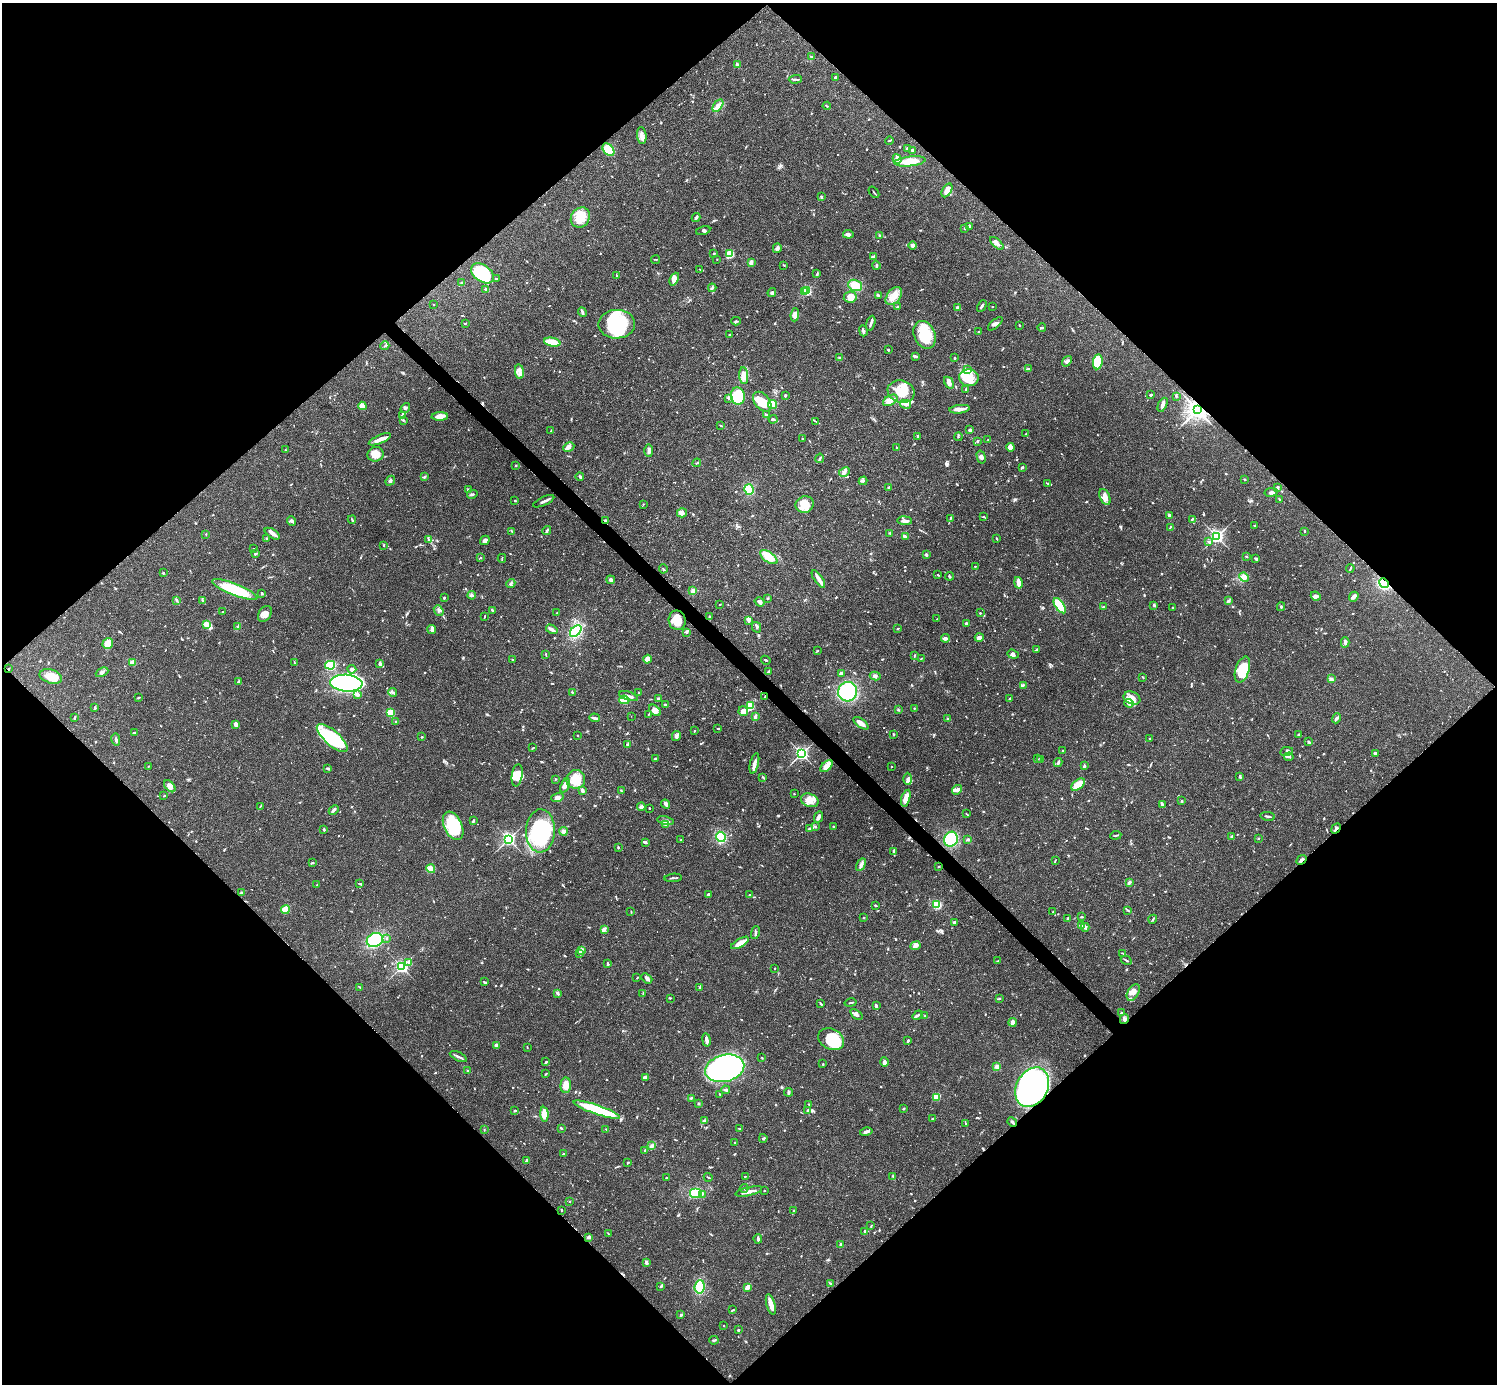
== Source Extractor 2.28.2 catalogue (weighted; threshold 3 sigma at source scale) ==
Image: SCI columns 1-5978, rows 158-5682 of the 5982 x 5981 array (HDU 1 of 3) = the unmasked area's bounding box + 8 px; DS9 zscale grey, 4 x 4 block average (1 PNG px = mean of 4 x 4 image px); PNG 1499 x 1386 px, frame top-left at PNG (2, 3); each listed source drawn as its Kron ellipse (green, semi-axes under 4 px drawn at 4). Shown black and unused: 51% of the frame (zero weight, under 3 of 4 exposures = <1% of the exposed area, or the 3 px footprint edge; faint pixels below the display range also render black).
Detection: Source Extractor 2.28.2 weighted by HDU 2 'WHT'. Background 0.041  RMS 0.0027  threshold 0.012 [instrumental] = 3 sigma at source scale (4.5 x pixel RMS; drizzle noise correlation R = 1.50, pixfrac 1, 0.05/0.05 arcsec/px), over >= 5 px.
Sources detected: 1088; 1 too faint to see at this stretch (4 x 4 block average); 10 inside a brighter object's white glare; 7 cosmic-ray / hot-pixel residue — neither listed nor drawn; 26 coinciding with a brighter row at this scale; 77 inside a brighter listed object's ellipse — not listed separately; of the other 967, all 500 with FLUX_AUTO >= 1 (the completeness limit of this list) listed and drawn (467 fainter detections not listed), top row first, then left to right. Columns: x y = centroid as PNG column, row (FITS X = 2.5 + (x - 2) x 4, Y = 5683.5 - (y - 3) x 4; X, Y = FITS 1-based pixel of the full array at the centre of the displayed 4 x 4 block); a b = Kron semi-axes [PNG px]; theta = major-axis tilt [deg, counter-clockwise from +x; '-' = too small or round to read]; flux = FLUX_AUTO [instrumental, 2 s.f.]
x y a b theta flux
811 57 2 2 - 1.4
737 64 3 2 - 2.4
835 78 3 2 - 3.8
795 79 7 2 3 2.6
718 106 7 4 56 9.1
827 106 4 2 - 1.5
642 135 8 4 -83 7.9
889 141 4 2 - 1.1
907 148 2 2 - 5.5
608 150 7 5 -49 43
912 150 2 2 - 1.6
897 159 5 3 - 7.7
910 161 16 5 6 29
947 190 7 4 58 10
874 192 6 2 -51 1.6
821 197 4 2 - 1.6
580 217 11 9 51 26
696 218 5 2 - 3.2
970 226 3 2 - 2.8
965 229 2 2 - 1.1
703 231 7 2 13 2.2
848 234 5 3 - 4.4
879 235 3 2 - 2
997 243 8 3 -42 5.7
912 245 4 3 - 6.5
777 248 5 4 - 4.1
714 253 2 2 - 4.8
729 254 2 2 - 61
874 257 3 2 - 3.8
656 259 4 2 - 1.2
717 259 2 2 - 1
751 263 3 3 - 5
784 265 3 2 - 1
876 265 4 2 - 2.1
700 269 4 2 - 1.1
482 273 12 8 -36 93
817 274 3 2 - 1.5
617 275 4 2 - 1.7
496 278 3 2 - 1.5
674 279 7 4 66 7.1
462 283 3 2 - 2
855 285 7 5 -21 24
712 288 4 3 - 3.1
486 289 2 2 - 12
807 290 2 2 - 150
804 292 2 2 - 14
772 293 4 3 - 2.7
878 295 4 2 - 2
894 296 10 6 51 15
850 297 6 5 - 18
434 305 2 2 - 1.3
982 306 6 2 61 5
898 307 4 2 - 3.4
957 307 2 2 - 14
992 307 2 2 - 1.3
582 312 5 2 - 3.8
795 315 7 3 82 11
736 321 4 2 - 2.3
465 323 2 2 - 1.1
871 323 8 2 75 4.3
617 324 18 14 1 110
995 324 9 3 40 5.2
1019 325 2 2 - 1.9
1042 328 4 2 - 2.4
863 331 5 2 - 5
979 332 2 2 - 2.1
729 334 3 2 - 1.2
925 335 14 10 -66 49
552 342 8 2 -9 55
385 346 4 2 - 2
888 350 2 2 - 2
915 356 4 2 - 4.4
840 358 4 2 - 1.9
955 358 3 2 - 1.1
1067 361 6 3 53 4
1098 362 7 5 83 54
967 369 2 2 - 1.3
1028 369 4 2 - 2.4
519 372 7 4 -83 7.4
744 376 8 4 -85 14
969 378 10 8 -4 22
949 383 6 4 -57 5.7
966 389 3 3 - 1.9
901 392 14 11 -19 46
785 395 3 2 - 2.1
1151 395 3 2 - 2.4
738 396 9 7 -83 65
1176 396 2 2 - 1.5
729 398 3 2 - 1.2
890 400 8 4 31 12
762 402 11 7 -49 35
906 404 5 3 - 4
772 405 4 4 - 22
1163 405 7 3 65 5.8
362 406 4 4 - 5.5
405 408 5 3 - 3.7
959 409 10 2 6 15
1197 410 4 4 - 960
766 415 3 2 - 2.3
403 416 3 2 - 1.2
440 416 8 3 2 13
773 419 4 2 - 4.1
403 420 2 2 - 2.3
815 421 3 2 - 1.3
721 425 3 2 - 1.1
970 430 3 2 - 4.2
551 431 3 2 - 1.2
1025 434 2 2 - 1.1
918 437 3 2 - 2.9
958 437 4 2 - 1.4
380 439 12 3 22 9.9
802 439 4 2 - 2.3
988 440 2 2 - 1.1
977 441 3 2 - 1.6
569 447 5 4 - 6.6
1010 447 4 4 - 7.9
897 448 3 2 - 1.6
285 450 2 2 - 1
649 451 6 3 -88 5.6
375 454 8 7 - 15
981 457 7 4 -75 4.9
820 458 5 2 - 2.5
697 463 4 2 - 1.4
515 466 2 2 - 1.6
1022 467 4 2 - 1.7
844 472 6 4 27 5
424 477 4 2 - 2.8
580 477 4 2 - 2
1244 479 3 2 - 1.4
390 481 5 2 - 3.1
863 481 4 2 - 2.2
1048 483 4 2 - 1.2
889 487 3 2 - 1
1277 488 3 2 - 3.9
749 489 5 4 - 31
468 490 3 2 - 1.9
1271 492 6 3 9 4
472 494 5 3 - 2.8
1105 497 8 5 -66 11
1279 499 3 2 - 1
515 501 2 2 - 1.9
544 501 11 2 25 5.7
643 504 2 2 - 1.1
805 504 9 8 - 23
682 513 5 4 - 7.3
1169 515 2 2 - 2.9
983 517 3 2 - 1.6
950 519 3 2 - 1.2
1192 519 3 2 - 1.6
352 520 4 2 - 1.8
605 520 2 2 - 2.8
292 521 5 2 - 3.6
905 521 7 3 -5 5.8
1255 525 3 2 - 1.8
1170 527 4 2 - 1.6
512 531 3 2 - 1.4
547 531 4 3 - 3.2
1305 531 3 2 - 1.7
890 533 4 2 - 2.2
206 534 2 2 - 1.4
272 534 9 4 -32 6.4
905 536 4 2 - 7
1217 536 3 3 - 360
996 538 3 2 - 1.4
266 539 3 2 - 1.1
429 539 3 3 - 2.3
485 540 5 3 - 7.6
1209 542 3 3 - 3.8
384 545 2 2 - 1.5
253 549 2 2 - 1.1
255 553 4 2 - 1.2
926 555 3 2 - 2.8
769 557 10 5 -35 26
1246 557 3 2 - 1.3
481 558 2 2 - 2
502 558 4 2 - 1.2
1256 559 3 2 - 1.8
975 566 2 2 - 1.1
1350 568 4 2 - 1.7
663 569 4 2 - 1.6
163 573 2 2 - 4.5
938 575 3 2 - 1.3
950 576 4 2 - 1.8
1244 577 5 4 - 5.8
818 579 10 4 -57 7.6
611 580 4 3 - 4.9
511 583 5 2 - 2.6
1018 583 5 2 - 17
1384 583 5 4 - 46
235 590 24 6 -21 80
693 591 4 4 - 4.7
262 593 3 2 - 2.3
472 595 4 2 - 2.7
1316 596 5 4 - 4.8
1354 597 5 3 - 7
444 598 2 2 - 2.7
768 598 2 2 - 2
177 600 3 2 - 1.7
203 601 4 2 - 2.1
1228 601 3 2 - 1.4
760 602 5 3 - 4.1
720 604 2 2 - 1.2
1154 605 3 2 - 1.8
1060 606 9 4 -56 90
1103 607 3 2 - 2
1173 607 3 2 - 1.3
1281 607 4 2 - 1.5
439 611 6 3 -51 3.5
492 611 4 2 - 2.5
222 612 2 2 - 1
557 613 3 2 - 1.1
980 613 2 2 - 1.4
265 614 9 6 57 8.3
485 616 3 2 - 1.2
710 616 2 2 - 3.4
937 619 2 2 - 1.5
677 620 10 8 -78 29
748 621 4 3 - 2.5
966 623 3 3 - 2.2
206 624 3 3 - 14
238 627 3 3 - 2.6
757 627 5 2 - 2.2
552 629 6 2 -33 4.1
897 629 2 2 - 1
432 630 4 3 - 5.5
576 631 7 4 44 54
686 632 3 3 - 2.2
945 638 4 3 - 5.5
979 638 4 3 - 8
1345 642 5 4 - 4
108 643 5 5 - 18
1037 649 3 2 - 1.9
817 651 3 2 - 1
1013 654 6 4 -21 5.1
546 655 3 2 - 1.1
914 655 3 2 - 1.1
921 658 3 2 - 1.1
647 659 4 4 - 12
512 660 2 2 - 1.7
766 660 5 2 - 1.9
132 662 2 2 - 55
294 663 2 2 - 1
380 664 3 2 - 5.9
330 665 5 4 - 81
9 669 2 2 - 1.9
352 669 4 2 - 5.6
1242 670 13 7 72 58
769 671 3 2 - 4.5
102 672 7 2 24 3.2
841 673 3 2 - 4.4
51 676 11 7 -18 30
875 676 5 3 - 3.5
1143 677 2 2 - 1.1
1331 679 4 3 - 4
239 681 4 2 - 3.4
346 683 16 8 -4 610
1023 685 4 2 - 2.6
393 692 4 2 - 3.1
572 692 2 2 - 1.2
848 692 10 9 - 110
639 693 2 2 - 1.5
357 695 4 3 - 5.3
628 696 10 3 -17 6.7
765 697 2 2 - 1.6
138 698 3 2 - 1.2
1010 698 4 2 - 1.5
1132 698 8 6 -21 13
658 699 2 2 - 4.3
624 700 5 3 - 37
1129 703 5 3 - 4.9
665 705 3 2 - 1.9
750 706 4 3 - 60
95 708 4 2 - 1.8
914 708 2 2 - 1.6
655 710 7 4 -43 9.1
898 710 2 2 - 1.2
743 711 5 4 - 9
390 712 4 3 - 35
649 714 4 2 - 1.6
631 716 2 2 - 1.1
75 717 3 2 - 1.3
755 717 4 3 - 3.7
595 718 5 3 - 3.5
1336 718 5 2 - 5
948 719 2 2 - 2.2
396 722 2 2 - 1.2
861 723 9 3 -37 15
236 724 4 2 - 9.4
718 729 2 2 - 1.6
694 731 3 2 - 1.5
134 733 3 2 - 3.5
893 734 2 2 - 2.2
577 735 2 2 - 1
1298 735 4 2 - 1.3
676 736 5 4 - 4.1
422 737 2 2 - 1.7
332 738 19 7 -42 80
1150 739 2 2 - 1.5
116 740 6 2 -81 3.2
1309 742 4 2 - 1.9
627 745 3 2 - 1.5
533 748 3 2 - 1.1
1063 751 2 2 - 1.4
1287 751 6 3 11 3.9
1375 753 3 2 - 4
801 754 2 2 - 410
1289 757 4 2 - 2.7
656 758 4 2 - 2.5
1037 759 2 2 - 1.1
1041 760 2 2 - 1.3
1058 762 4 2 - 2.3
754 763 10 2 76 8.4
148 766 2 2 - 1.2
827 766 7 4 43 15
1084 766 3 2 - 2.9
892 767 2 2 - 1.2
328 768 3 2 - 3.3
517 775 11 5 82 19
763 777 3 2 - 1.3
1240 777 4 2 - 2.1
555 779 3 2 - 1.1
576 779 9 9 - 34
908 779 6 4 -89 5.8
565 785 8 4 69 8.9
1078 785 8 5 40 30
170 786 7 4 -50 10
582 790 3 2 - 6.1
621 790 3 2 - 1.3
957 790 5 3 - 4.5
794 794 2 2 - 1.1
164 796 3 2 - 1
557 797 6 4 16 6.3
906 798 8 3 74 17
810 800 9 6 -21 15
1181 801 2 2 - 2
666 804 4 4 - 4.5
1162 805 3 2 - 1.8
260 807 4 2 - 1.3
641 807 4 2 - 4.2
649 808 2 2 - 1.9
334 810 5 2 - 4.3
966 814 3 2 - 1.1
1268 816 7 2 -10 2.9
819 817 6 3 64 6.3
473 821 4 2 - 2.6
665 821 8 2 -11 4.8
665 825 2 2 - 1.2
453 826 15 9 -66 71
815 826 2 2 - 1.1
833 826 2 2 - 1.4
1336 828 5 2 - 4
809 829 4 2 - 2.4
324 830 3 2 - 1.6
540 831 21 14 89 130
563 831 4 3 - 5.1
1116 835 5 2 - 2
721 837 5 4 - 60
1231 837 3 2 - 1.5
508 839 3 3 - 300
951 839 7 7 - 77
968 839 4 2 - 4.1
1258 839 2 2 - 1.1
681 840 2 2 - 1.2
645 842 4 2 - 3.2
618 847 2 2 - 1.8
894 851 4 3 - 2.1
1055 860 3 2 - 1.3
1301 860 5 2 - 5
312 863 3 2 - 1.7
861 865 7 3 59 4.6
938 866 3 2 - 1.1
431 869 4 4 - 14
673 878 9 2 5 2.8
1129 883 4 3 - 3.3
360 884 3 2 - 2.3
317 885 2 2 - 1.1
241 892 3 2 - 1.5
708 894 3 3 - 2.3
749 895 2 2 - 3.9
937 904 4 3 - 36
875 905 3 2 - 1.1
285 910 4 3 - 35
1128 910 4 2 - 1.9
631 912 2 2 - 1.3
1053 912 2 2 - 1.3
1082 917 2 2 - 2.8
863 918 2 2 - 1.2
1068 918 2 2 - 3.1
1153 919 5 2 - 1.8
954 922 2 2 - 4.1
1081 925 3 3 - 5
1085 927 4 3 - 4.3
604 929 4 2 - 3.5
755 933 6 2 78 2.6
387 938 2 2 - 1.7
375 940 8 6 30 110
740 943 10 4 30 12
915 946 5 4 - 4.8
582 950 3 3 - 2.9
580 953 2 2 - 1.6
1123 953 4 2 - 1.9
1126 960 6 2 -31 2
998 961 3 2 - 1.2
409 962 4 2 - 2.2
608 963 3 2 - 2
402 967 2 2 - 350
775 968 2 2 - 1.2
637 978 2 2 - 1.2
647 978 6 3 -40 5.2
485 982 4 2 - 2
360 987 4 2 - 1.3
700 988 2 2 - 2.3
1133 992 9 5 61 11
558 993 4 2 - 3.3
643 993 4 2 - 1.2
670 998 3 2 - 1.3
999 998 3 2 - 1.8
850 1003 6 2 12 2
821 1004 3 2 - 2.4
876 1006 3 2 - 4.9
1121 1013 2 2 - 1.2
856 1014 7 3 -37 5.4
918 1015 5 2 - 3.5
925 1016 2 2 - 2.1
1124 1019 5 3 - 4.2
1012 1022 4 3 - 6.4
831 1039 13 10 -26 71
706 1040 7 2 -81 6.4
908 1041 3 2 - 2.2
497 1046 2 2 - 1
527 1047 2 2 - 1.1
458 1057 9 2 -26 4.4
762 1058 2 2 - 1.3
546 1062 4 2 - 2.4
885 1062 5 3 - 7.1
823 1064 2 2 - 1.1
997 1067 2 2 - 52
725 1068 20 13 13 290
467 1070 2 2 - 1.5
546 1074 3 2 - 1.5
645 1078 3 3 - 7.7
566 1085 8 5 87 14
1032 1087 21 15 61 560
726 1090 4 2 - 2.8
789 1092 4 3 - 2.7
720 1094 3 2 - 1.1
936 1097 4 3 - 27
691 1098 3 2 - 2.1
698 1104 2 2 - 8.2
809 1104 3 2 - 1.5
903 1109 3 2 - 1.5
597 1110 24 4 -19 110
808 1110 3 2 - 4.1
515 1111 4 2 - 2.4
544 1114 7 3 -86 28
933 1119 2 2 - 1.9
704 1121 4 3 - 4.7
1012 1122 5 3 - 3.4
965 1123 3 2 - 1
561 1128 3 2 - 2.3
606 1129 2 2 - 1.1
740 1129 3 2 - 1.2
484 1130 2 2 - 1
866 1132 6 3 13 4.9
763 1138 4 2 - 2.1
735 1143 3 2 - 2
652 1145 3 2 - 2.5
645 1150 3 2 - 1.7
564 1154 4 2 - 2
526 1161 3 2 - 1.8
628 1163 3 2 - 1.3
745 1176 2 2 - 1.1
893 1176 3 2 - 1.2
708 1177 4 2 - 1.8
667 1178 3 2 - 2
744 1188 4 2 - 1.1
764 1190 2 2 - 1.1
749 1191 14 2 13 11
696 1193 6 5 - 37
702 1194 3 2 - 1.9
570 1201 2 2 - 1.2
561 1210 2 2 - 1.6
794 1211 2 2 - 1.3
871 1226 2 2 - 1.3
865 1231 3 2 - 3.8
608 1234 4 2 - 1.2
588 1237 3 2 - 6.7
758 1239 5 2 - 4.6
841 1245 4 2 - 4.9
646 1263 4 3 - 3.4
830 1283 3 2 - 1.5
661 1286 3 2 - 2
700 1287 7 5 82 45
747 1287 3 3 - 11
771 1304 11 3 -74 14
733 1310 3 2 - 1
681 1315 3 2 - 2.1
723 1326 2 2 - 1
738 1330 2 2 - 6.2
714 1340 5 2 - 1.9
Overlapping masked pixels (flux is a lower limit): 10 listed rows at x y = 1197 410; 605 520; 1384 583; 677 620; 9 669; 765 697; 1336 828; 1301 860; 1032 1087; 1012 1122
Diffuse or blended objects may show on this block-average render without a row.